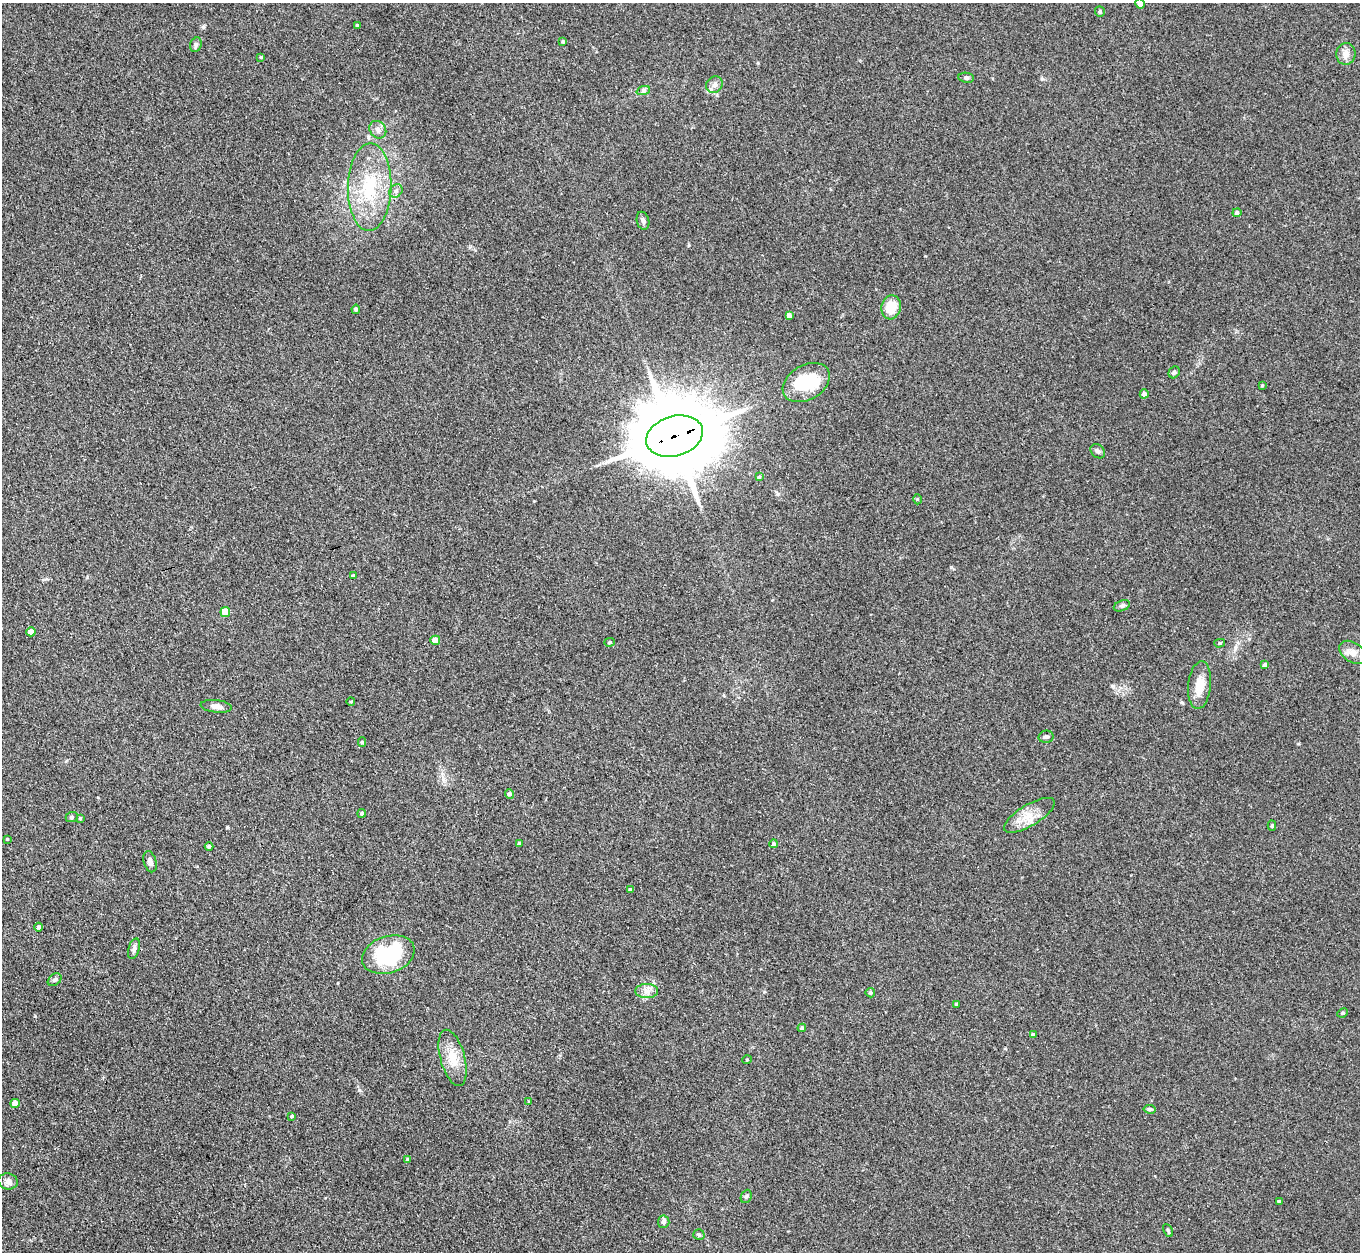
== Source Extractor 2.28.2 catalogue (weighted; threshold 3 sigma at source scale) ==
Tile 7 of 4 x 4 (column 3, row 2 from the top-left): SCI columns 2756-4113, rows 2810-4059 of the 5509 x 5488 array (HDU 1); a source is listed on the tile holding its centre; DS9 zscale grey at full resolution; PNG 1362 x 1254 px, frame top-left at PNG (2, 3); each listed source drawn as its Kron ellipse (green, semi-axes under 4 px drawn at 4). Shown black and unused: <1% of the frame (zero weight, under 3 of 4 exposures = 5% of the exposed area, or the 3 px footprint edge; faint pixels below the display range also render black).
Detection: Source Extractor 2.28.2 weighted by HDU 2 'WHT'; one run over the whole footprint, this tile lists its part. Background 0.33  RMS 0.0096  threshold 0.0431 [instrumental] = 3 sigma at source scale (4.5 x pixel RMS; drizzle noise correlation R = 1.50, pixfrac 1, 0.05/0.05 arcsec/px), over >= 5 px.
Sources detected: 76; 1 inside a brighter object's white glare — neither listed nor drawn; the other 75 listed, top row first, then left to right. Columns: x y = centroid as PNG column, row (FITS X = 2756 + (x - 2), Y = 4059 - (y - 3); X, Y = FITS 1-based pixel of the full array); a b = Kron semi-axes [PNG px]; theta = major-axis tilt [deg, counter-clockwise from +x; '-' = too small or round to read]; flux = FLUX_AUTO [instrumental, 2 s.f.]
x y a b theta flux
1140 3 5 4 - 5.2
1100 12 5 5 - 1.6
357 25 4 3 - 1.4
563 41 4 3 - 1.2
196 45 7 5 69 2.3
1346 54 11 9 87 7
261 57 4 3 - 0.99
966 78 8 5 -9 1.9
714 85 9 7 45 4.3
643 91 7 4 19 1.8
378 130 9 8 - 4.7
370 187 44 21 89 58
396 191 7 6 - 2.8
1237 213 4 4 - 2.8
643 221 9 6 -75 2.8
891 307 12 9 76 18
356 309 4 4 - 1.6
789 315 4 4 - 4.5
1174 372 6 5 - 1.8
806 382 25 17 30 48
1262 385 4 4 - 1
1144 394 4 4 - 4.2
675 436 29 20 17 12000
1098 451 8 6 -40 2.8
759 477 4 3 - 1.1
917 499 5 3 - 0.89
353 576 4 3 - 1.2
1122 606 8 5 20 2.2
225 612 5 5 - 22
31 632 4 4 - 7.3
435 640 5 4 - 12
610 642 5 4 - 1.4
1220 643 5 4 - 1.4
1353 652 15 9 -32 8.2
1265 665 4 4 - 3.8
1200 685 24 11 84 15
351 701 4 3 - 0.8
216 706 16 6 -6 5.3
1046 737 7 6 - 2.5
362 742 4 4 - 1.6
509 794 5 4 - 2.7
362 813 4 4 - 1.7
1029 815 29 10 31 16
72 817 6 5 - 1.5
80 818 3 3 - 1.2
1272 826 5 4 - 1.6
7 839 3 3 - 1
519 843 4 3 - 1.5
774 844 4 4 - 1.9
209 846 4 4 - 1.8
150 862 11 6 -75 3.9
630 890 4 3 - 1.1
39 927 4 4 - 2.4
134 949 10 5 73 3
388 955 27 18 18 77
55 980 8 5 38 2.2
647 991 11 7 0 5.6
870 993 5 5 - 1.7
956 1004 3 3 - 1.1
1343 1013 5 4 - 1.4
802 1028 4 3 - 1.7
1033 1035 4 4 - 3.1
453 1058 29 12 -75 18
747 1060 5 3 - 0.74
529 1102 4 3 - 1
15 1103 4 4 - 7.3
1150 1109 6 4 -7 1.5
292 1116 4 3 - 1.2
407 1159 4 4 - 1.4
8 1181 10 8 -8 4.2
746 1196 7 5 68 1.6
1279 1201 3 3 - 1.3
664 1222 6 5 - 3.9
1168 1230 7 3 -63 1.4
699 1235 5 5 - 1.4
Overlapping masked pixels (flux is a lower limit): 1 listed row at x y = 675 436
Isophote crosses this tile's border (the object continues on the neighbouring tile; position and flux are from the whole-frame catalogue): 1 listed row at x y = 1140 3
Unlisted compact peaks at least as high as the median listed source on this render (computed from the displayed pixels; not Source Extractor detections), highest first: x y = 359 1090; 35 1016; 203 27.